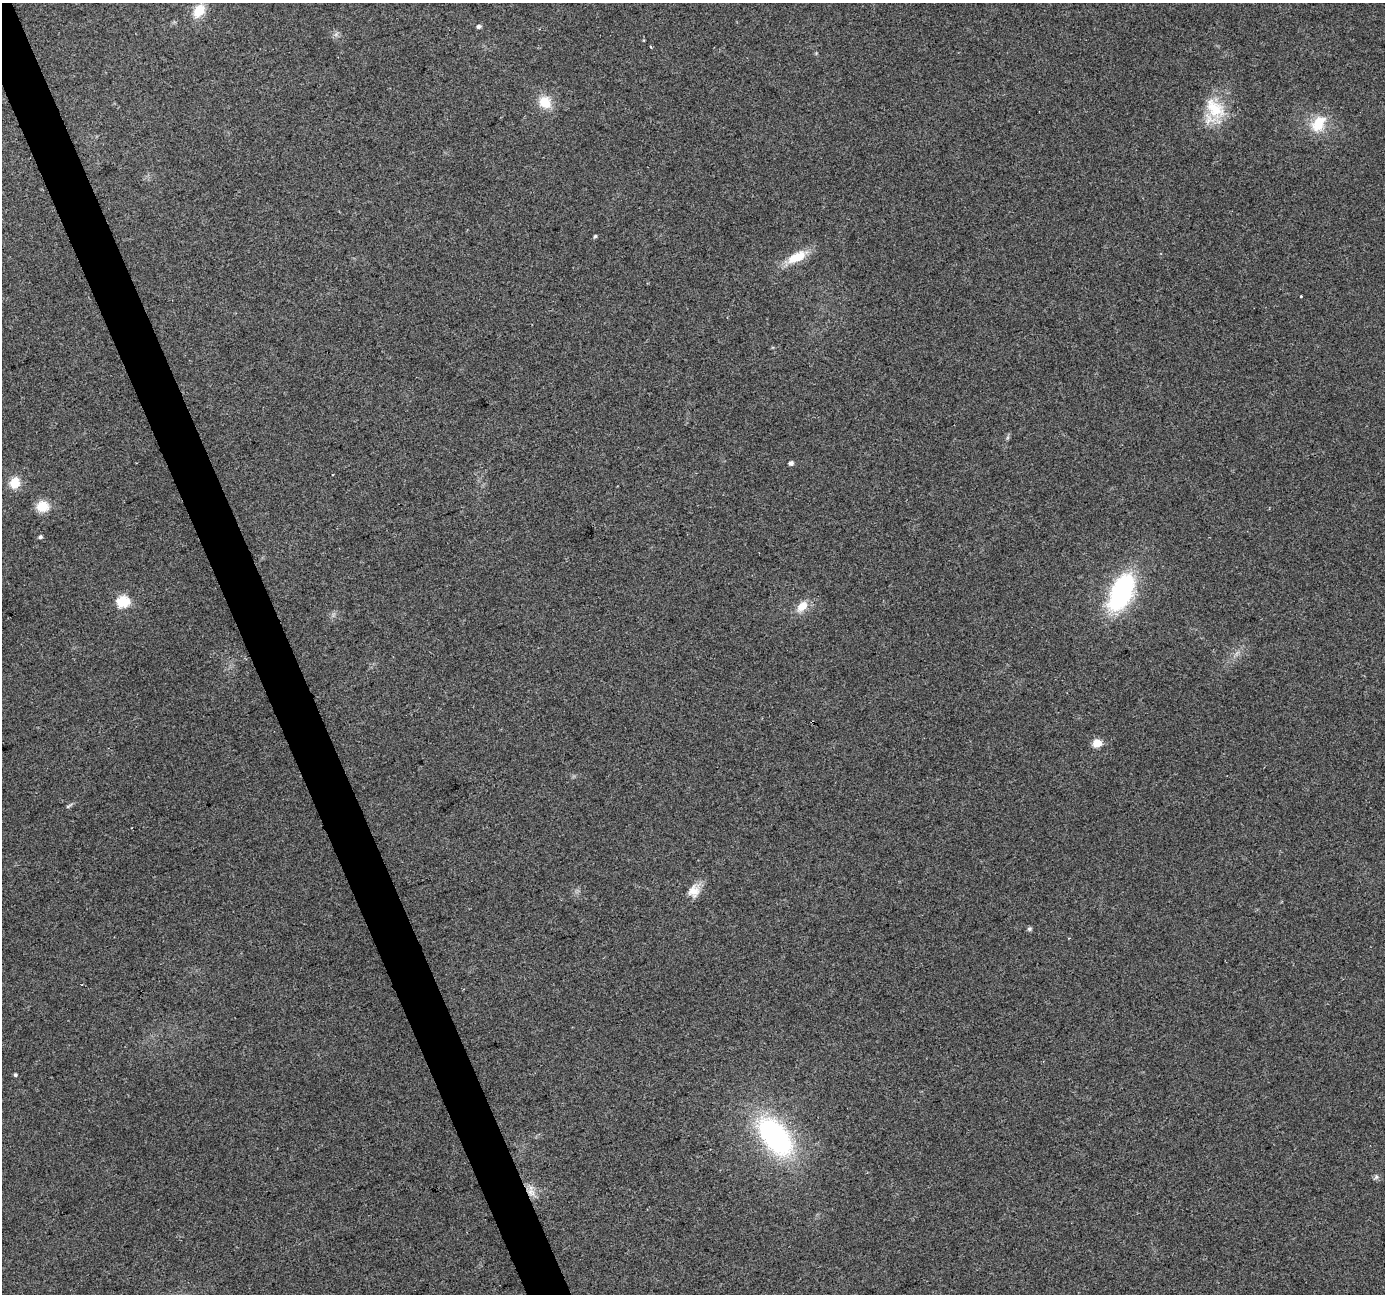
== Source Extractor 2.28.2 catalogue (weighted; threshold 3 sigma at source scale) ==
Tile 11 of 4 x 4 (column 3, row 3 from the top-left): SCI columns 2768-4150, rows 1425-2716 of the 5534 x 5378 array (HDU 1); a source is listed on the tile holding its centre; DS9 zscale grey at full resolution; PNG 1387 x 1296 px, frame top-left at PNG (2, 3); no overlay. Shown black and unused: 3% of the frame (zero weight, under 2 of 3 exposures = <1% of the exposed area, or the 3 px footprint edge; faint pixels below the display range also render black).
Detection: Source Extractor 2.28.2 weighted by HDU 2 'WHT'; one run over the whole footprint, this tile lists its part. Background 0.127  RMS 0.0089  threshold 0.0402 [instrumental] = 3 sigma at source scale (4.5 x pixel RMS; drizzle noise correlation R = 1.50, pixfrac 1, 0.0396/0.0396 arcsec/px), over >= 5 px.
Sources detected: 25; all 25 listed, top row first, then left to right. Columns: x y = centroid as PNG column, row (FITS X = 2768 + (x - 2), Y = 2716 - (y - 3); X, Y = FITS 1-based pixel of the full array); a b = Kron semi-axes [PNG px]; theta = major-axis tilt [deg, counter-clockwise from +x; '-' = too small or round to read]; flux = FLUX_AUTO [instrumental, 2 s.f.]
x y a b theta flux
199 11 16 11 56 17
479 26 4 4 - 2.9
651 47 3 2 - 1.1
545 102 17 14 -49 16
1215 109 33 20 -46 32
1318 124 24 16 55 24
595 236 4 4 - 1.3
797 257 27 11 27 20
1301 296 3 3 - 1.4
791 463 4 4 - 3.4
15 483 12 10 77 14
42 506 12 11 - 17
40 537 5 4 - 1.9
1121 592 32 17 64 140
123 601 6 5 - 99
802 606 15 10 42 12
812 722 3 2 - 0.89
1097 743 5 5 - 35
69 806 12 3 35 1.7
693 891 16 14 67 10
1029 929 5 5 - 1.7
15 1075 4 4 - 1.5
775 1136 35 20 -51 180
1376 1177 6 4 72 1.7
531 1192 13 10 -63 8.4
Overlapping masked pixels (flux is a lower limit): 2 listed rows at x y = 812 722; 531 1192